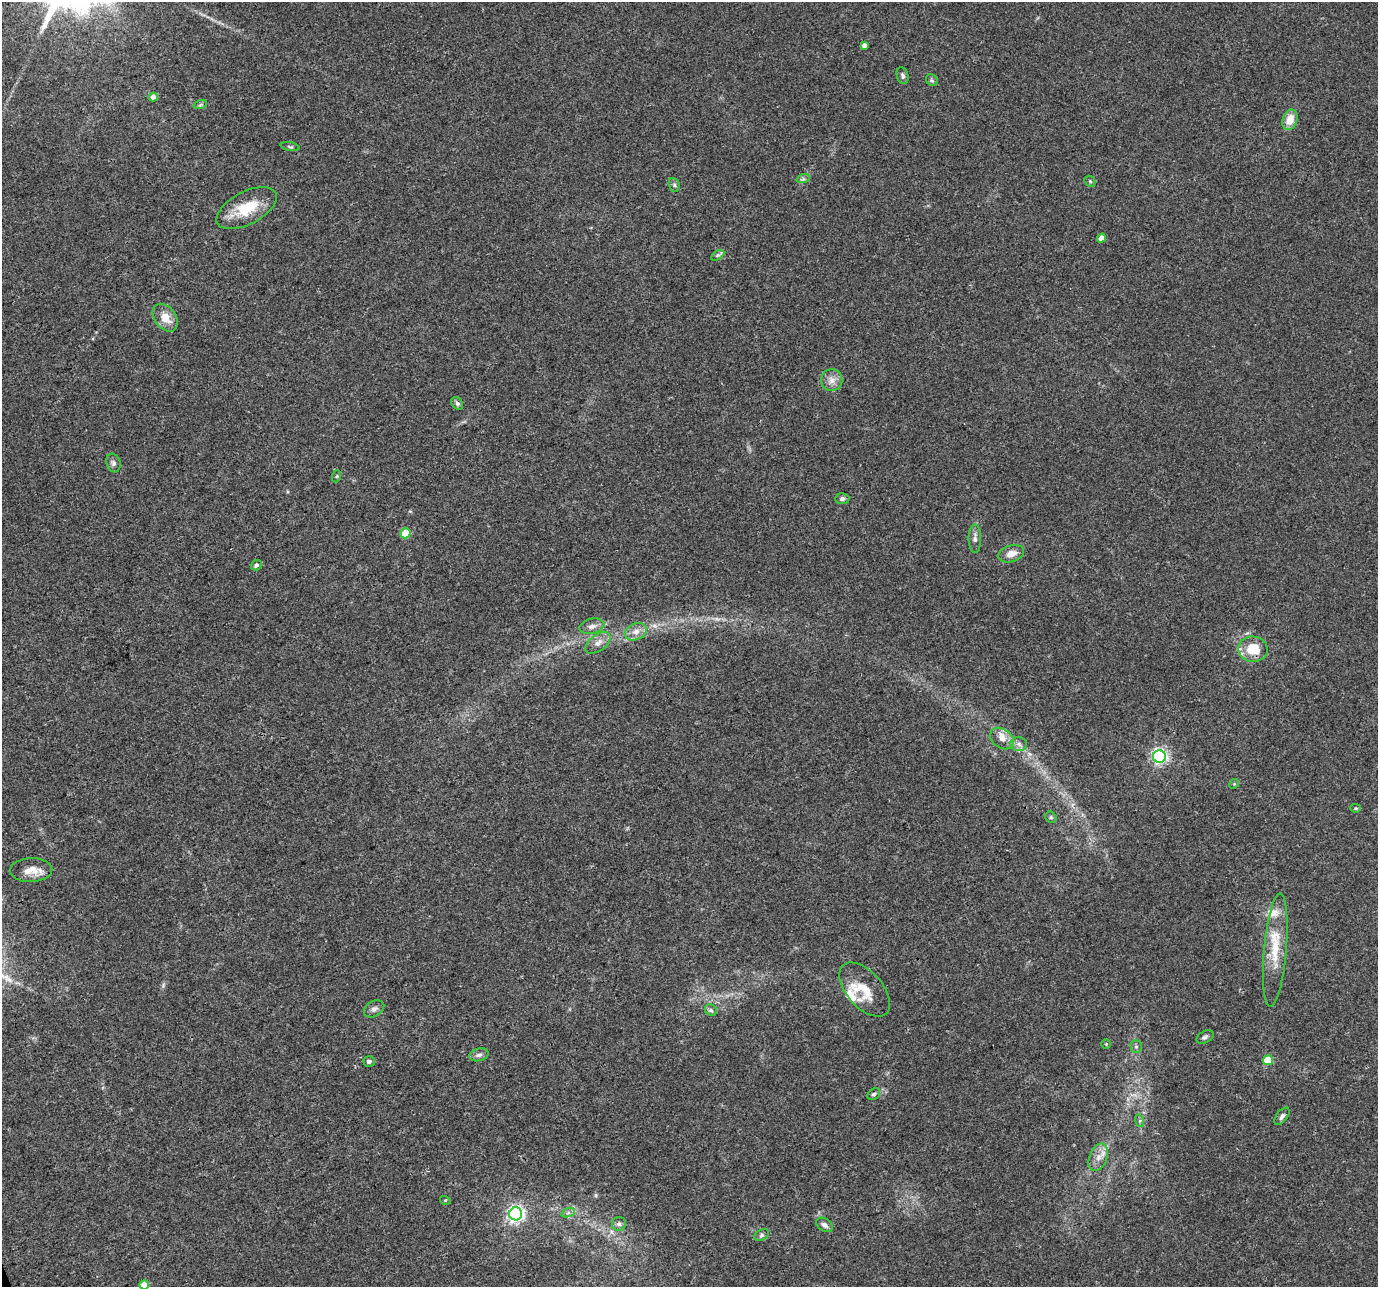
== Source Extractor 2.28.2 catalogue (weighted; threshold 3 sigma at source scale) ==
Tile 7 of 4 x 4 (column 3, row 2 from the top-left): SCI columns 2755-4130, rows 2702-3986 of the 5506 x 5346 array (HDU 1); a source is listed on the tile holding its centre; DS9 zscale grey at full resolution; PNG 1380 x 1289 px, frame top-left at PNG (2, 2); each listed source drawn as its Kron ellipse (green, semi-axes under 4 px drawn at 4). Shown black and unused: <1% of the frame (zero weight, under 3 of 4 exposures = <1% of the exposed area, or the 3 px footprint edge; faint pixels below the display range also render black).
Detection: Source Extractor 2.28.2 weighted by HDU 2 'WHT'; one run over the whole footprint, this tile lists its part. Background 0.0199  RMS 0.003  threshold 0.0133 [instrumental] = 3 sigma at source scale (4.5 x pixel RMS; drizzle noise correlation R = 1.50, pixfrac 1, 0.0396/0.0396 arcsec/px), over >= 5 px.
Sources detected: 61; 1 too faint to see at this stretch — neither listed nor drawn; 5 inside a brighter listed object's ellipse — not listed separately; the other 55 listed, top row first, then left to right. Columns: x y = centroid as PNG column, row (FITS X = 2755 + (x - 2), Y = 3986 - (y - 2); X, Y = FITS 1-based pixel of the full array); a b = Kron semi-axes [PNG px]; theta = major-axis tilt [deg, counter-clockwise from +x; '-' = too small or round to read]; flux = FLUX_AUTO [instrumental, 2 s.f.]
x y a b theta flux
864 45 4 4 - 1.2
903 76 9 5 -74 0.79
932 80 6 5 - 0.53
153 97 4 4 - 2.2
200 105 7 4 19 0.48
1290 120 10 7 74 4.2
290 147 9 3 -11 0.47
803 179 7 4 18 0.56
1090 181 6 5 - 0.44
674 185 7 5 -68 0.64
247 208 33 16 28 10
1101 238 4 4 - 2.3
718 255 7 4 32 0.57
165 318 15 10 -52 4.1
832 380 11 10 - 2.2
457 403 7 5 -53 0.69
113 463 9 7 -72 0.96
337 476 6 4 71 0.31
842 499 7 5 6 0.84
406 533 5 5 - 8
975 539 14 6 -90 1.3
1011 554 13 8 17 2.7
256 565 5 5 - 0.85
592 626 12 7 14 1.7
636 632 11 8 23 2.3
598 643 14 8 37 2.3
1253 649 15 12 -5 7.1
1002 739 13 9 -37 2.4
1019 744 8 7 - 1.1
1159 756 6 6 - 79
1234 784 5 4 - 0.33
1356 808 5 4 - 0.4
1051 817 6 5 - 0.52
31 870 21 12 2 3.9
1275 950 57 11 85 9.9
865 989 32 18 -48 6.8
374 1009 11 7 31 1.2
711 1010 6 5 - 0.61
1205 1037 9 6 31 0.8
1106 1044 4 4 - 0.29
1136 1047 6 5 - 0.59
479 1055 10 6 15 1.1
1268 1060 5 5 - 8.3
369 1061 6 5 - 0.97
874 1094 7 5 35 0.6
1282 1116 10 5 52 0.93
1140 1121 6 4 -73 0.56
1098 1157 14 9 67 2.7
445 1200 5 3 - 0.25
568 1213 7 4 18 0.69
516 1214 6 6 - 100
619 1224 7 7 - 0.86
824 1225 9 6 -34 1.1
762 1235 8 5 27 0.65
144 1285 5 4 - 3.7
Isophote crosses this tile's border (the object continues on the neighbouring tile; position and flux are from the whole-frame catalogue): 1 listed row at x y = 144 1285